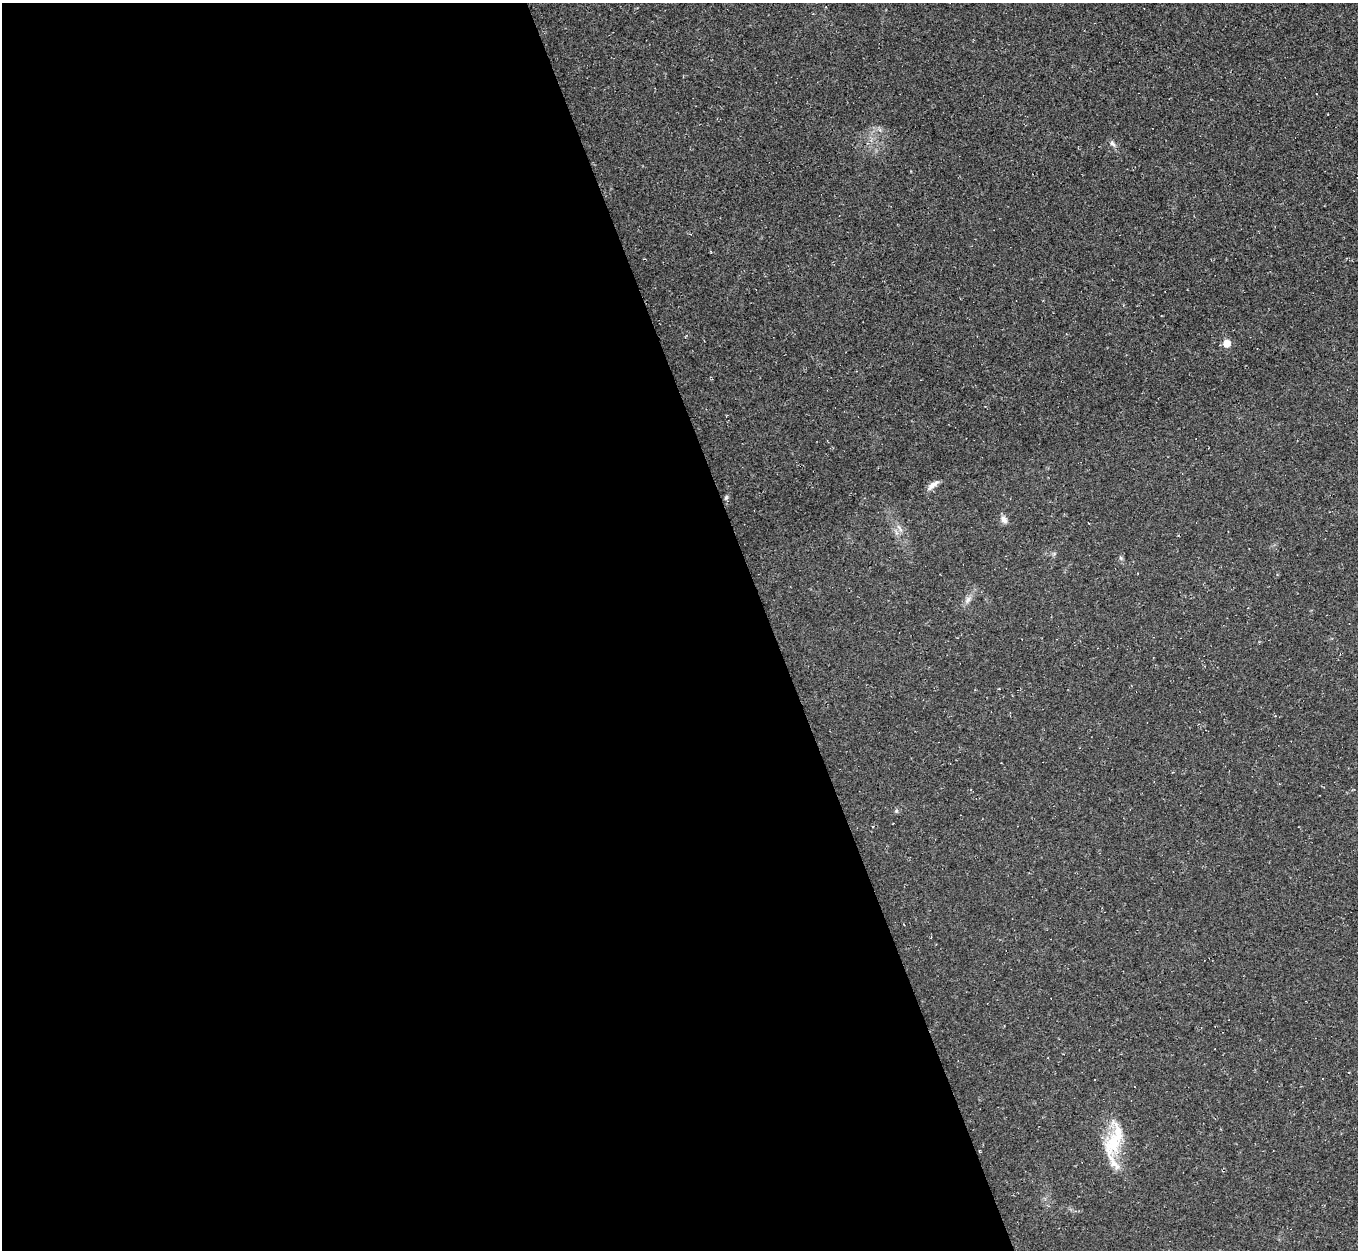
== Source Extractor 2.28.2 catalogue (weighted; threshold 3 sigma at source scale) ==
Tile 9 of 4 x 4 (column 1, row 3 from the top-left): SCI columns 1-1356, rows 1395-2642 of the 5425 x 5410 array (HDU 1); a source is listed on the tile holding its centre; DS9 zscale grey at full resolution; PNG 1360 x 1252 px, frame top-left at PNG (2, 3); no overlay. Shown black and unused: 57% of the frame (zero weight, under 2 of 3 exposures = <1% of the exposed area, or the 3 px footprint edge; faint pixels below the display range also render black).
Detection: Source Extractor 2.28.2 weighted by HDU 2 'WHT'; one run over the whole footprint, this tile lists its part. Background 0.0453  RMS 0.0067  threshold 0.03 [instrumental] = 3 sigma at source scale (4.5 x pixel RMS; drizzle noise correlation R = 1.50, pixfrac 1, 0.05/0.05 arcsec/px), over >= 5 px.
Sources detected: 11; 2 inside a brighter listed object's ellipse — not listed separately; the other 9 listed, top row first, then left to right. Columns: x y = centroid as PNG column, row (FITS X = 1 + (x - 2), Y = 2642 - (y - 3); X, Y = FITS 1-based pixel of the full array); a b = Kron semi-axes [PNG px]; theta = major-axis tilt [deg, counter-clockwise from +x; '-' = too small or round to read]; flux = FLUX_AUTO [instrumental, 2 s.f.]
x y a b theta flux
1112 143 9 6 -45 1.9
1227 343 7 7 - 8.6
933 485 18 6 37 3.6
726 497 8 5 63 1.3
1004 520 11 7 -60 3
900 528 14 4 -52 2.3
968 600 11 6 58 2.9
1323 1078 3 2 - 0.44
1113 1143 32 22 75 27